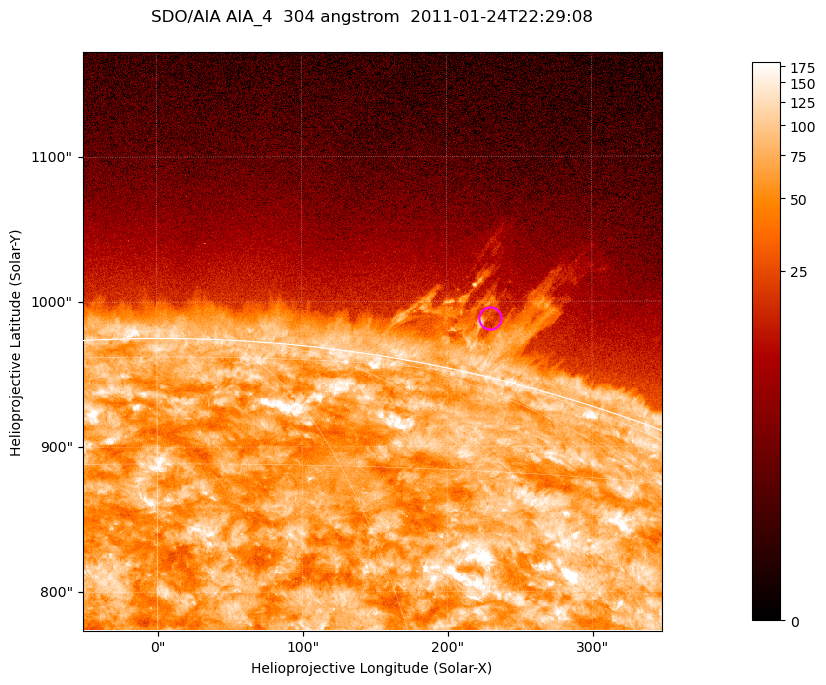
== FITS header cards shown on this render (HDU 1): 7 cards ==
TELESCOP= 'SDO/AIA '           / For AIA: SDO/AIA
INSTRUME= 'AIA_4   '           / For AIA: AIA_ATA1, AIA_ATA2, AIA_ATA3 or AIA_AT
WAVELNTH=                  304 / [angstrom] Wavelength
WAVEUNIT= 'angstrom'           / Wavelength unit: angstrom
DATE-OBS= '2011-01-24T22:29:08.126' / [ISO] Date when observation started; ISO 8
CTYPE1  = 'HPLN-TAN'           / CTYPE1; Typically HPLN
CTYPE2  = 'HPLT-TAN'           / CTYPE2; Typically HPLT

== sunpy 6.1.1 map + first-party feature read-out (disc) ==
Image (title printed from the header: SDO/AIA AIA_4  304 angstrom  2011-01-24T22:29:08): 665 x 665 px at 0.6 arcsec/px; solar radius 975 arcsec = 1625 px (partial field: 2.4% of the solar disc is inside the frame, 46% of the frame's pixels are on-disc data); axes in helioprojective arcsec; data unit not stated in the header (colour bar unlabelled)
Orientation: roll -0.132 deg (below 1 deg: not rotated)
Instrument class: DISC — disc imager (sunpy class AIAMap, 304 A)
Bright regions (active regions / flare kernels): reference = the on-disc median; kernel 5 px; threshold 5 sigma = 125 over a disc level ~72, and >= 1.15x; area >= 442 px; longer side >= 8 px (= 4.8 arcsec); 0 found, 0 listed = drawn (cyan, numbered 1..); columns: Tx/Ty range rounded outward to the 2 arcsec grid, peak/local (2 s.f.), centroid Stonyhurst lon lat
Off-limb structures (1.02-1.3 R_sun): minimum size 221 px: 2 found; the strongest spans PA ~345..350 deg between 1.02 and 1.1 R_sun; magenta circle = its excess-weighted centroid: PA ~345 deg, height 1.04 R_sun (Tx ~230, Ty ~988 arcsec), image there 1.8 x the reference